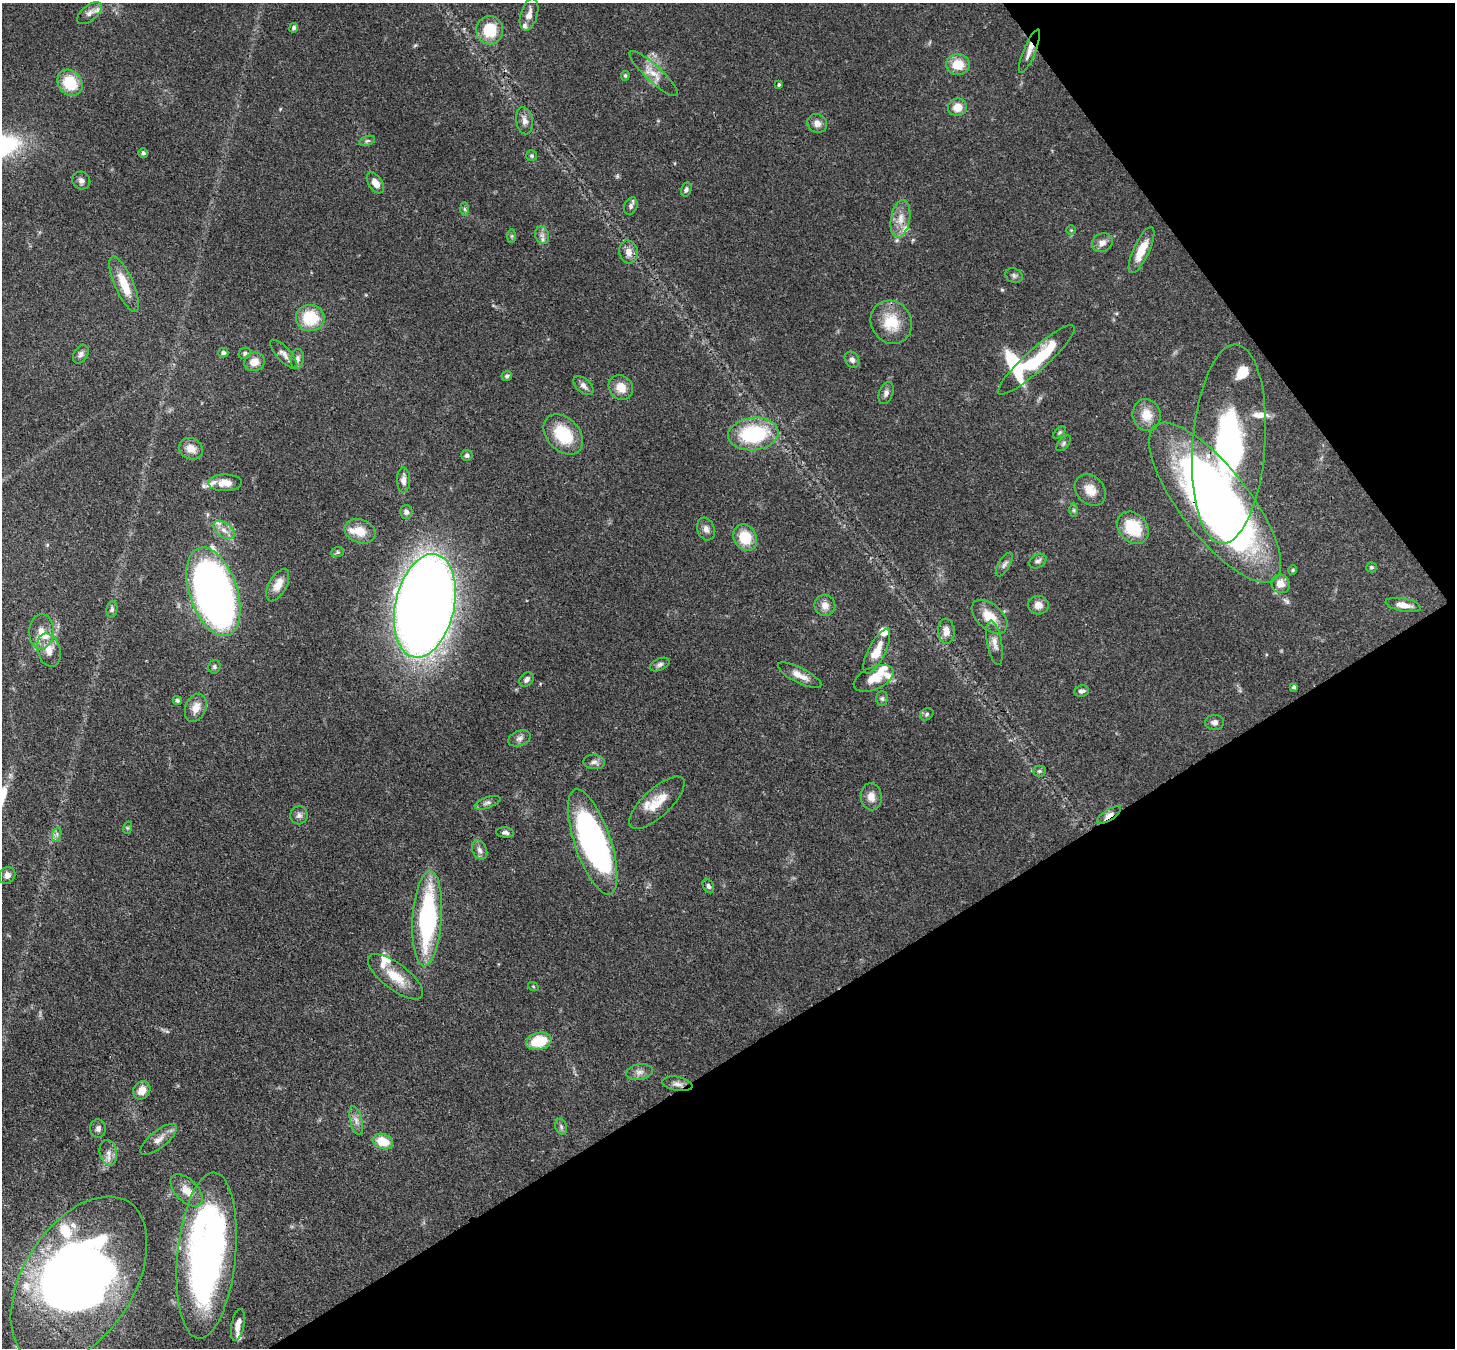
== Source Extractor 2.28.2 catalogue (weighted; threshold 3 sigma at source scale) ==
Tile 12 of 4 x 4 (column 4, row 3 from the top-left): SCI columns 4436-5888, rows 1692-3037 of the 5967 x 5939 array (HDU 1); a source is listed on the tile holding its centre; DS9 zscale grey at full resolution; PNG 1457 x 1350 px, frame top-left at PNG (2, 3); each listed source drawn as its Kron ellipse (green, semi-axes under 4 px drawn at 4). Shown black and unused: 30% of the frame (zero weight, under 3 of 4 exposures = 7% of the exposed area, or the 3 px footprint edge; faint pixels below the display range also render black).
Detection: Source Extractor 2.28.2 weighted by HDU 2 'WHT'; one run over the whole footprint, this tile lists its part. Background 0.0985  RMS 0.0041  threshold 0.0186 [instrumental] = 3 sigma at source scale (4.5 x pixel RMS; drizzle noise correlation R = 1.50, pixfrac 1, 0.05/0.05 arcsec/px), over >= 5 px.
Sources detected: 154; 10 inside a brighter object's white glare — neither listed nor drawn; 18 inside a brighter listed object's ellipse — not listed separately; the other 126 listed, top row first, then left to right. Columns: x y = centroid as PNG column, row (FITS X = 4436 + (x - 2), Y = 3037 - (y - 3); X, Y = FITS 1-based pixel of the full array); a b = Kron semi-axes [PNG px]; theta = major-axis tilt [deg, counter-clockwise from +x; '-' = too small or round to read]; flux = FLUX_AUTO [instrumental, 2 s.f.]
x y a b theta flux
89 13 15 7 40 2.2
529 15 16 8 74 3.3
294 28 5 4 - 0.9
490 30 14 13 - 15
1029 51 23 6 68 3
958 64 12 10 -1 8.3
653 73 32 8 -43 5.3
625 76 5 4 - 0.62
70 83 14 11 -51 14
779 84 4 3 - 0.62
958 107 9 9 - 5.1
525 121 13 8 -79 2.6
817 123 10 9 - 2.7
367 141 8 4 18 0.89
143 153 5 4 - 0.96
532 156 5 5 - 0.71
81 181 9 8 - 1.7
375 183 12 7 -56 4.2
686 190 7 5 74 0.97
631 206 9 6 66 1.3
465 209 6 4 -88 0.76
900 219 19 9 80 5.2
1071 230 5 5 - 0.48
542 235 9 7 -69 1.7
512 236 7 4 90 0.7
1102 243 11 9 27 2.5
1142 250 25 8 65 8.5
628 252 11 9 -76 3.3
1014 276 9 7 -25 1.2
124 284 30 9 -66 9
310 318 14 13 - 16
891 322 22 20 -57 13
223 353 5 4 - 1
245 353 6 5 - 1
81 354 10 7 59 1.6
284 354 18 7 -47 2.4
297 359 10 6 84 1.7
852 360 8 6 -53 1.8
1036 360 51 11 42 36
254 362 10 9 - 4.5
507 376 5 5 - 0.8
584 386 12 7 -42 2
621 388 13 11 -47 5.4
886 393 11 6 68 1.8
1147 415 16 14 -73 7.3
1059 432 7 4 44 0.68
563 434 23 16 -47 18
753 434 25 16 7 34
1063 443 9 5 50 0.96
1229 444 100 36 86 130
191 449 12 10 -28 3.9
467 455 5 5 - 1.1
403 480 12 6 -90 2.7
225 483 17 8 2 4.5
1090 490 17 13 -46 5.9
1215 503 98 34 -52 240
1074 510 7 4 90 0.68
406 512 7 6 - 1.5
1133 528 18 14 -48 17
706 529 12 8 -70 2.3
224 530 12 7 -35 2.9
360 531 16 11 -20 7.1
745 538 14 11 -61 12
337 552 6 5 - 0.61
1038 561 9 6 33 1.3
1004 565 13 5 59 1.5
1372 567 5 5 - 0.75
1293 570 5 4 - 0.5
1280 584 10 9 - 4.2
278 585 18 9 62 5
213 592 46 24 -71 290
825 605 10 10 - 3.2
1038 605 10 9 - 3.1
1403 605 18 6 -11 3.9
425 606 53 29 77 820
112 609 8 5 80 1
990 617 21 12 -42 8.2
41 631 17 12 85 5.1
946 631 12 8 -85 3.7
995 643 22 7 -79 3.2
49 650 17 11 -74 5.2
877 651 24 8 63 7
660 665 10 6 24 1.3
214 667 7 6 - 0.86
800 675 24 7 -27 4.5
874 678 21 11 24 6.1
527 680 8 6 47 1.7
1294 687 4 4 - 0.83
1081 691 7 5 7 1.3
882 699 7 5 -88 0.85
177 700 5 4 - 0.76
196 708 15 10 67 4.3
927 714 7 5 35 0.86
1215 722 9 7 3 1.9
519 738 11 7 21 1.8
594 762 11 7 -4 1.7
1039 771 6 5 - 0.82
871 797 14 10 -85 3.8
487 803 13 5 19 1.4
657 803 35 14 43 9.8
299 815 9 9 - 1.8
1109 815 13 5 33 2.8
127 828 6 4 72 0.53
505 833 9 5 -5 1.1
57 834 7 4 72 1.1
593 842 55 18 -71 120
480 850 10 7 -65 1.8
7 875 9 8 - 2.1
708 886 7 5 -63 1.1
427 919 48 14 86 66
396 977 33 13 -37 9.3
533 986 5 3 - 0.35
539 1041 13 8 12 13
639 1072 13 7 9 2.2
677 1084 15 7 -10 2.2
142 1090 9 8 - 4.6
356 1120 15 6 -77 2.4
561 1127 8 5 -71 1
98 1128 9 8 - 1.7
159 1139 22 8 39 3.7
383 1141 10 7 -19 9.8
108 1153 13 8 -78 2.9
187 1190 20 11 -45 5.3
207 1255 83 29 85 200
79 1280 93 55 58 260
238 1325 16 6 79 3.5
Overlapping masked pixels (flux is a lower limit): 6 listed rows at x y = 1036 360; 1229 444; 1215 503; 1109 815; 677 1084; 207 1255